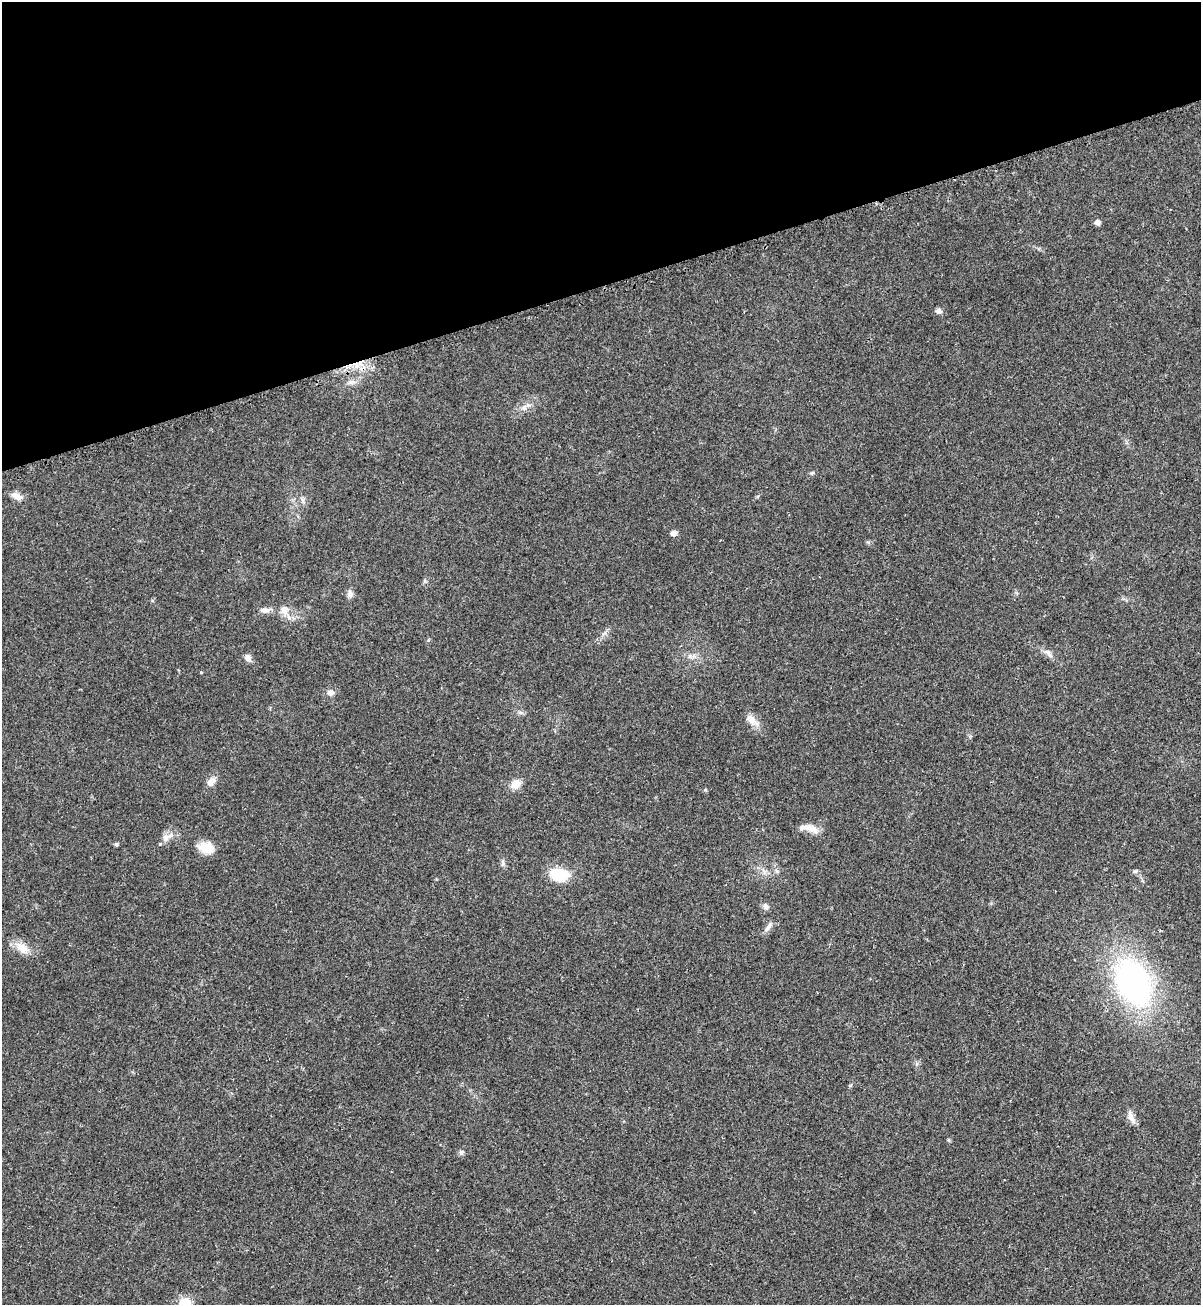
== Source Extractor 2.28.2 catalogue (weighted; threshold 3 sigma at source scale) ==
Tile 3 of 4 x 4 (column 3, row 1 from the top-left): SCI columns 2601-3799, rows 3944-5246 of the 5295 x 5264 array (HDU 1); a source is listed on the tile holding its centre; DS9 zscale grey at full resolution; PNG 1203 x 1307 px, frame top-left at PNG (2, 2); no overlay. Shown black and unused: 22% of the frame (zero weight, under 2 of 3 exposures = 2% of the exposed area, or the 3 px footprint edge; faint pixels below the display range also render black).
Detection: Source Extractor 2.28.2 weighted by HDU 2 'WHT'; one run over the whole footprint, this tile lists its part. Background 0.0204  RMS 0.0038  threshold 0.0172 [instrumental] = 3 sigma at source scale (4.5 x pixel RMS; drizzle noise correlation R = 1.50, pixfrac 1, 0.05/0.05 arcsec/px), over >= 5 px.
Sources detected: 38; all 38 listed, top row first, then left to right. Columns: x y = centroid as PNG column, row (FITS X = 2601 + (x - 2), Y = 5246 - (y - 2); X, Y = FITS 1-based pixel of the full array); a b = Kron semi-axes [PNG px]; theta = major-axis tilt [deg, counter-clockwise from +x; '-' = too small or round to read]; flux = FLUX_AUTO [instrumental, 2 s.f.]
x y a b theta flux
1097 222 6 5 - 1.7
938 311 9 7 -8 1.2
356 366 8 8 - 2.9
351 382 12 6 9 1.9
524 407 9 6 30 1.6
812 473 6 5 - 0.63
17 496 15 8 -24 2.8
303 500 7 4 -71 0.87
673 533 6 5 - 2
425 581 6 4 -90 0.63
350 594 10 8 88 1.6
265 610 13 7 0 1.9
284 610 14 10 -83 3.5
1048 653 16 6 -44 2
690 656 6 6 - 1.1
248 658 9 7 -57 1.9
201 672 4 3 - 0.31
330 692 7 7 - 1.9
521 712 8 4 -19 0.8
752 720 22 9 -40 3.8
211 782 13 9 49 2.7
515 784 13 11 41 3.7
809 828 25 8 -11 4.5
166 837 15 9 23 2.7
116 844 5 4 - 0.71
206 848 21 13 -13 5.5
503 863 10 5 -84 1.1
1135 871 7 5 27 0.69
559 874 17 11 -5 15
765 906 9 7 -45 1.4
768 927 18 5 54 1.8
22 948 22 12 -38 5.1
1133 982 37 24 -65 120
850 1085 5 3 - 0.36
1131 1117 19 7 -66 2.6
948 1140 5 5 - 0.46
461 1152 7 7 - 0.96
185 1303 16 12 -2 5.4
Overlapping masked pixels (flux is a lower limit): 1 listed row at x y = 356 366
Isophote crosses this tile's border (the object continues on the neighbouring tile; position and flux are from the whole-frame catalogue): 1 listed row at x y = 185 1303
Unlisted compact peaks at least as high as the median listed source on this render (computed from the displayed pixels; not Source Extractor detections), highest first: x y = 705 790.